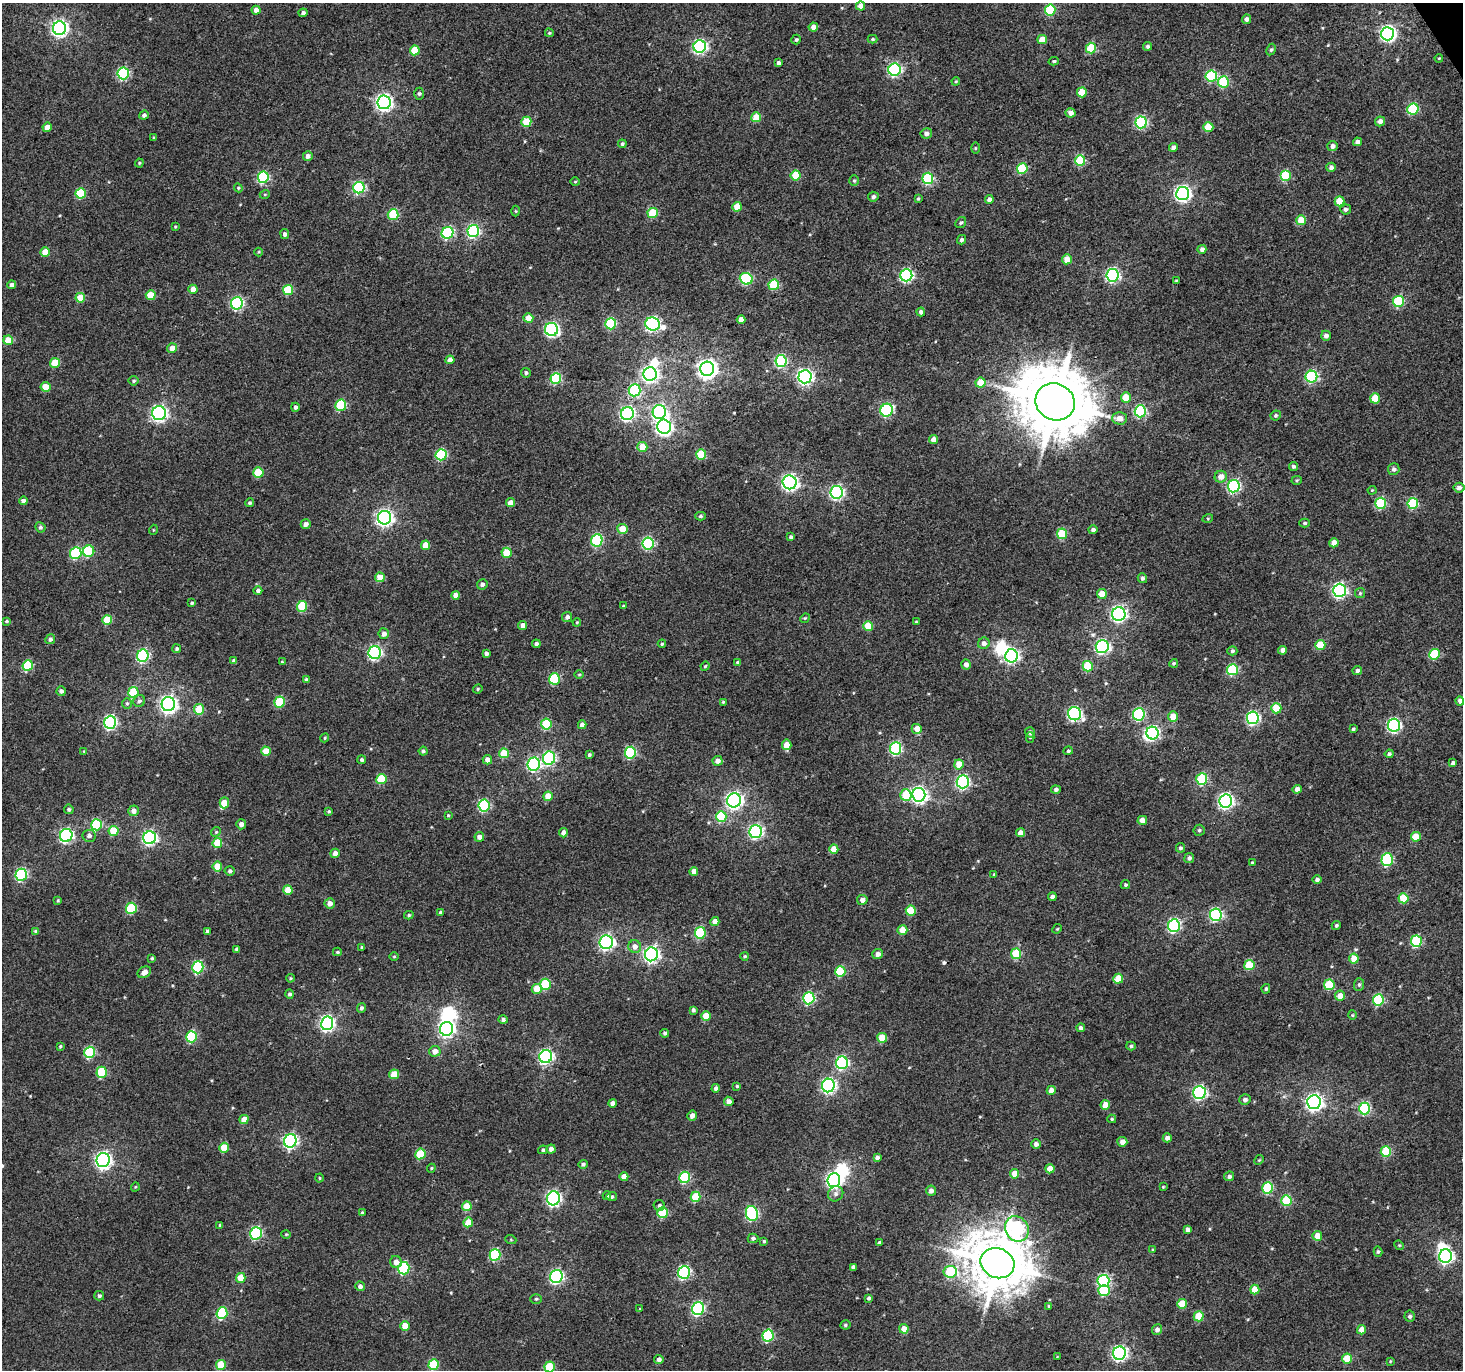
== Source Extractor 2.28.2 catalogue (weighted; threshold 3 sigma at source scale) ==
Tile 10 of 4 x 4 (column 2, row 3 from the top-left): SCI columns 1483-2943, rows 1558-2925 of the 5883 x 5787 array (HDU 1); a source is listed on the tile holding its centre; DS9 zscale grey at full resolution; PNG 1465 x 1372 px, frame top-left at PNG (2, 3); each listed source drawn as its Kron ellipse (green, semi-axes under 4 px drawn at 4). Shown black and unused: <1% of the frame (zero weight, under 3 of 4 exposures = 2% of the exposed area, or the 3 px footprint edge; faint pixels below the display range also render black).
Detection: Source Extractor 2.28.2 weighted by HDU 2 'WHT'; one run over the whole footprint, this tile lists its part. Background 0.00159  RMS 0.0052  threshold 0.0235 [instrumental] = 3 sigma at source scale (4.5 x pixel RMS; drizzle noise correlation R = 1.50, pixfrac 1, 0.0396/0.0396 arcsec/px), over >= 5 px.
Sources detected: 475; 6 inside a brighter object's white glare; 1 cosmic-ray / hot-pixel residue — neither listed nor drawn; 1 inside a brighter listed object's ellipse — not listed separately; the other 467 listed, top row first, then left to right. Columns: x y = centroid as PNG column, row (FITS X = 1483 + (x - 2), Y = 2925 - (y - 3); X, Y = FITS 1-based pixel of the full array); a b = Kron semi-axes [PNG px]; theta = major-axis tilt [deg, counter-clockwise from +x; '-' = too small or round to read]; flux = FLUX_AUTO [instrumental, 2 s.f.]
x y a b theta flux
861 6 4 4 - 4.6
256 10 4 4 - 3.4
1050 10 5 5 - 34
303 13 4 4 - 1.4
1246 19 5 4 - 1.9
813 27 4 4 - 3
59 28 7 6 - 190
549 33 4 3 - 0.59
1387 34 6 6 - 160
873 39 5 4 - 0.66
1042 39 5 4 - 7.5
796 40 5 4 - 0.91
1148 46 4 4 - 1.2
700 47 6 6 - 110
1091 48 5 5 - 22
415 50 5 5 - 15
1271 50 6 4 62 0.81
1439 58 4 3 - 0.44
1054 61 5 4 - 0.81
778 63 4 3 - 1.6
894 70 6 6 - 82
123 73 6 5 - 58
1211 76 5 5 - 39
956 81 4 3 - 0.53
1223 82 6 5 - 30
1082 92 5 5 - 12
419 94 6 5 - 1
384 102 7 6 - 180
1413 109 6 5 - 38
1070 113 5 4 - 2.9
144 115 5 4 - 1.5
756 117 5 5 - 10
1380 121 5 5 - 2.6
526 122 5 5 - 17
1141 122 6 5 - 64
47 127 4 4 - 4.2
1208 127 5 5 - 16
926 133 5 5 - 2
154 138 3 3 - 0.64
1357 142 4 4 - 2.2
622 144 4 4 - 0.92
1332 146 5 5 - 1.8
1173 147 4 4 - 1.8
975 148 5 3 - 0.54
308 156 5 5 - 1.9
1080 160 5 5 - 26
139 163 4 4 - 0.49
1331 167 5 4 - 2
1022 168 5 5 - 29
796 175 5 5 - 17
1285 176 5 5 - 30
263 177 6 5 - 56
928 178 5 5 - 42
854 181 5 4 - 0.7
575 182 5 3 - 0.44
238 188 4 4 - 0.62
359 188 6 5 - 56
81 193 5 5 - 24
1183 193 7 6 - 150
265 194 5 3 - 0.46
873 197 5 5 - 1.5
918 199 4 3 - 0.6
989 200 4 4 - 2.8
1340 201 5 5 - 10
737 207 5 4 - 8.7
1346 209 5 5 - 1.3
516 211 5 3 - 0.52
653 213 5 5 - 20
393 215 5 5 - 26
1301 220 5 5 - 11
961 222 6 5 - 0.87
175 227 4 3 - 0.53
473 231 6 6 - 74
448 233 6 5 - 57
285 234 5 4 - 1.5
961 240 5 4 - 1.2
1202 249 4 4 - 2.1
45 252 5 4 - 7.3
259 252 4 4 - 0.49
1067 259 5 5 - 6
906 275 6 6 - 86
1113 275 6 6 - 100
746 279 6 5 - 46
1176 280 4 2 - 0.39
12 285 4 4 - 2
774 285 5 5 - 26
193 289 4 4 - 4
288 290 5 5 - 20
151 295 5 5 - 11
80 298 5 5 - 12
1398 301 5 5 - 38
237 303 6 6 - 78
921 312 4 4 - 1.6
528 318 5 5 - 7.5
741 320 4 4 - 4
611 324 5 5 - 36
653 324 7 6 - 110
551 329 6 6 - 95
1326 336 5 5 - 2.3
8 340 5 4 - 11
172 348 5 5 - 4.2
450 360 4 4 - 3.7
781 361 6 5 - 62
55 363 5 5 - 14
707 369 7 7 - 310
526 373 5 4 - 1.1
650 374 7 6 - 160
805 377 6 6 - 150
1311 377 6 6 - 63
556 378 5 5 - 36
134 381 5 5 - 0.94
980 383 5 5 - 10
45 387 5 5 - 10
634 390 6 6 - 44
1126 397 5 5 - 9
1375 398 5 5 - 12
1055 402 20 18 -28 4200
341 405 6 5 - 34
295 407 4 4 - 1.3
887 410 6 6 - 60
1140 411 6 5 - 61
659 412 7 6 - 110
159 413 7 7 - 140
627 414 6 6 - 99
1276 415 5 4 - 0.89
1119 418 7 6 - 4.3
664 427 7 7 - 180
934 440 4 4 - 4.5
642 447 5 5 - 8.8
701 454 5 5 - 19
441 455 6 5 - 44
1293 466 4 4 - 1.1
1394 469 6 6 - 1.4
258 472 5 5 - 19
1221 477 6 6 - 4.3
1297 480 5 4 - 0.63
790 482 7 6 - 170
1234 486 6 6 - 78
1459 488 5 5 - 2
1372 490 4 4 - 0.51
837 492 6 6 - 99
23 501 4 4 - 1.9
250 503 4 4 - 0.9
510 503 4 4 - 5.6
1381 503 6 5 - 40
1413 503 5 5 - 35
700 516 5 4 - 0.88
385 518 7 6 - 190
1208 518 5 3 - 0.55
1305 523 5 4 - 0.81
306 524 5 4 - 2.1
40 527 5 5 - 1.1
622 529 5 5 - 7.2
153 530 5 3 - 0.43
1093 530 5 4 - 1.5
1062 534 5 5 - 24
791 537 4 3 - 1.3
597 540 6 5 - 48
648 543 6 5 - 55
1334 543 5 4 - 4.3
426 545 4 4 - 7.1
89 551 6 5 - 28
76 553 6 5 - 46
506 553 5 5 - 12
380 577 5 5 - 9.3
1142 578 5 4 - 1.1
482 584 5 5 - 1.7
1339 590 6 6 - 120
258 591 4 4 - 1.6
1360 593 5 5 - 0.76
1102 594 5 5 - 7.4
455 595 4 4 - 3.2
192 603 4 3 - 0.81
302 606 5 5 - 23
623 606 4 3 - 0.48
1119 614 7 6 - 140
567 617 5 5 - 1.8
805 618 5 4 - 0.51
107 620 5 5 - 16
6 621 4 3 - 0.68
577 622 4 3 - 0.51
916 622 4 3 - 0.5
523 625 4 4 - 3.7
868 626 5 5 - 12
384 634 5 5 - 2.8
50 639 5 4 - 1.3
984 643 6 5 - 2.5
536 644 4 4 - 1.2
662 644 4 4 - 0.76
1320 645 5 5 - 14
1102 647 6 6 - 110
177 649 4 4 - 0.98
1283 650 4 4 - 2.5
1232 651 5 4 - 1
375 653 6 6 - 97
486 653 4 3 - 1.3
1435 654 5 5 - 28
143 656 6 5 - 65
1011 656 6 6 - 120
234 661 4 4 - 1.3
282 662 4 4 - 0.45
738 662 4 3 - 1.2
1174 663 4 4 - 0.81
966 665 5 4 - 2.5
28 666 5 5 - 29
705 666 5 4 - 0.59
1088 666 5 5 - 23
1232 670 5 5 - 38
1357 670 5 4 - 1.1
579 675 5 3 - 0.49
554 679 5 5 - 28
306 680 4 4 - 0.97
478 689 5 4 - 0.71
61 691 5 4 - 1.4
133 692 5 5 - 20
139 701 6 5 - 1.3
1460 701 4 4 - 2.5
279 702 5 5 - 26
723 702 3 3 - 0.56
127 703 5 5 - 0.84
168 704 7 6 - 200
1276 708 5 5 - 14
199 709 5 5 - 13
1074 714 7 6 - 100
1139 714 6 6 - 57
1173 717 5 5 - 8
1253 718 6 6 - 83
110 722 6 6 - 91
546 724 5 5 - 26
582 725 4 4 - 2.8
1394 725 6 6 - 100
917 729 5 5 - 5.2
1353 729 4 3 - 0.91
1030 732 5 5 - 1.4
1152 733 6 6 - 87
1030 737 5 4 - 0.6
325 738 4 4 - 0.63
787 745 5 4 - 8.1
896 748 6 5 - 57
84 751 4 4 - 0.44
266 751 5 4 - 10
423 751 4 4 - 0.9
1068 751 5 4 - 0.82
504 753 5 5 - 13
630 753 6 5 - 49
1389 754 4 3 - 0.88
589 755 4 3 - 0.89
549 758 6 6 - 72
362 760 4 4 - 1
487 760 5 4 - 3.7
718 761 5 4 - 3
1453 763 4 4 - 1.3
534 764 6 6 - 88
959 764 5 4 - 9.4
381 779 5 5 - 17
1202 779 6 5 - 37
963 782 6 6 - 92
1056 789 5 4 - 1.4
1297 789 4 4 - 2.4
906 795 5 5 - 20
919 795 7 6 - 170
548 796 5 4 - 8.1
734 800 7 7 - 160
1226 801 7 6 - 150
224 803 5 4 - 7.6
484 805 6 5 - 51
69 809 5 4 - 1.1
133 811 5 5 - 2.7
329 811 4 3 - 0.65
448 815 4 4 - 0.51
721 816 5 5 - 24
1142 820 4 4 - 3.9
241 824 5 5 - 2.4
97 825 5 5 - 36
1199 830 5 5 - 0.93
113 831 5 5 - 13
216 832 5 4 - 0.68
756 832 6 6 - 97
563 833 4 4 - 2.1
1020 833 4 4 - 3.4
66 835 6 6 - 100
89 836 6 6 - 1.9
479 837 5 4 - 2.3
1416 837 5 5 - 8.8
150 838 6 6 - 120
217 843 5 5 - 14
1180 848 5 4 - 1.1
834 849 4 4 - 8.3
335 853 4 4 - 3.1
1189 858 5 5 - 1.5
1387 860 6 5 - 47
1252 863 3 3 - 0.5
217 867 5 5 - 10
230 871 5 4 - 1.2
694 871 4 4 - 3.3
994 874 4 3 - 0.67
21 875 6 5 - 62
1317 880 4 4 - 1.4
1125 885 5 4 - 0.8
288 890 5 4 - 9.1
1052 897 4 4 - 1.7
1403 898 5 5 - 16
58 900 4 3 - 0.61
862 900 5 5 - 3
330 903 5 5 - 3
131 908 5 5 - 28
911 911 5 5 - 16
440 912 4 4 - 0.79
409 915 5 4 - 0.74
1216 915 6 6 - 73
715 922 4 4 - 4.3
1174 926 6 6 - 80
1336 926 4 4 - 0.85
1057 929 5 4 - 0.54
902 930 5 4 - 7.6
36 931 4 3 - 1.3
207 931 4 3 - 0.96
700 933 6 5 - 34
1416 941 6 5 - 36
606 942 7 6 - 130
635 947 6 6 - 3.1
362 948 4 3 - 1.1
237 949 4 3 - 1.4
337 952 4 4 - 0.67
651 954 7 6 - 160
878 954 5 5 - 2.7
1016 954 5 5 - 25
394 956 5 3 - 0.51
745 956 4 3 - 0.64
152 958 4 4 - 0.8
1354 959 5 5 - 7.6
1249 965 5 5 - 16
198 967 6 5 - 47
144 972 7 5 29 3.2
840 972 5 5 - 27
290 978 4 3 - 0.63
1118 979 5 5 - 11
545 984 5 5 - 23
1329 985 5 5 - 22
1359 985 6 5 - 1.1
537 989 5 5 - 9.4
1266 989 5 4 - 0.79
290 994 5 4 - 1.2
1340 996 5 5 - 5.2
809 998 6 5 - 54
1378 1000 6 5 - 35
361 1008 5 4 - 1.1
693 1010 4 3 - 1.3
1352 1015 4 4 - 0.53
706 1016 5 4 - 10
503 1020 4 4 - 1.6
327 1023 7 6 - 140
1081 1028 4 4 - 1.6
447 1029 7 6 - 150
665 1033 4 4 - 1
191 1037 5 5 - 38
882 1038 5 5 - 12
60 1046 4 3 - 0.64
1131 1046 5 4 - 0.94
435 1051 5 5 - 4
90 1052 6 5 - 38
546 1057 6 6 - 120
842 1063 6 6 - 73
102 1072 5 5 - 25
394 1074 5 5 - 11
828 1085 7 6 - 120
737 1086 4 4 - 0.68
716 1088 4 4 - 1.8
1051 1090 4 4 - 3.4
1199 1092 6 6 - 93
1245 1100 5 5 - 1.8
729 1101 5 4 - 2.6
1314 1102 7 6 - 200
613 1103 4 4 - 2.7
1105 1105 5 4 - 6.1
1365 1108 6 5 - 51
692 1115 5 4 - 3
1112 1119 4 4 - 0.76
244 1120 4 4 - 6.6
1167 1138 4 4 - 2.2
290 1141 7 6 - 110
1122 1142 5 5 - 3.5
1036 1144 5 5 - 2
224 1148 5 5 - 14
551 1149 5 4 - 2
543 1150 5 4 - 0.93
1386 1152 5 5 - 23
420 1154 5 5 - 17
877 1158 4 4 - 1.6
103 1160 7 6 - 190
1259 1160 5 4 - 0.56
583 1164 5 4 - 1.1
431 1168 4 4 - 0.53
1050 1169 4 4 - 6.5
1014 1174 5 4 - 6.9
1229 1176 5 4 - 1.5
624 1177 4 4 - 4.2
685 1177 6 5 - 36
319 1178 4 4 - 0.58
834 1180 7 6 - 160
135 1187 5 3 - 0.42
1163 1187 4 3 - 0.41
1268 1188 5 5 - 33
931 1191 5 5 - 2.2
836 1194 8 7 - 2
607 1196 4 4 - 0.82
612 1197 5 4 - 1
695 1197 5 5 - 16
553 1198 7 6 - 120
1286 1201 5 5 - 23
659 1205 6 5 - 1.2
467 1206 5 5 - 9.4
362 1213 4 4 - 0.83
663 1213 5 5 - 22
752 1213 8 6 -74 72
468 1222 5 4 - 9.8
220 1225 4 4 - 0.69
1017 1229 13 11 -60 91
1188 1230 4 4 - 2.1
256 1233 6 5 - 59
286 1234 4 4 - 0.52
1317 1236 5 4 - 5.4
753 1238 5 4 - 1.2
511 1240 5 3 - 0.47
764 1241 4 4 - 0.65
879 1242 3 3 - 0.89
1399 1245 5 4 - 0.56
1153 1249 4 3 - 0.49
1378 1252 5 4 - 0.78
495 1255 6 5 - 40
1445 1256 7 6 - 130
396 1262 6 6 - 3.5
997 1263 17 14 -23 2700
853 1267 4 4 - 1.7
404 1268 6 5 - 51
684 1272 6 5 - 73
950 1272 7 6 - 26
556 1276 6 6 - 100
241 1278 5 4 - 9.6
1103 1281 6 6 - 77
360 1286 5 5 - 2.2
1255 1290 5 4 - 8.7
1104 1291 5 5 - 26
99 1296 5 4 - 1.1
868 1298 4 4 - 1.1
536 1299 6 5 - 0.95
1182 1304 5 5 - 10
1049 1306 4 3 - 0.6
698 1308 6 6 - 81
640 1309 4 3 - 0.37
222 1313 6 5 - 38
1199 1316 5 5 - 14
1410 1316 5 5 - 1.4
845 1325 5 4 - 0.95
405 1326 4 4 - 9.1
904 1329 5 4 - 6.4
1157 1330 5 5 - 2.3
1362 1330 5 4 - 6.9
768 1336 6 5 - 48
1119 1353 7 6 - 130
1057 1357 4 3 - 0.38
1347 1358 5 5 - 13
659 1359 5 4 - 2.2
1390 1361 4 3 - 0.45
221 1365 5 5 - 15
434 1365 5 5 - 23
550 1367 5 5 - 19
Overlapping masked pixels (flux is a lower limit): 1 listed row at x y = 1055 402
Isophote crosses this tile's border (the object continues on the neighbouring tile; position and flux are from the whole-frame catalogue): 1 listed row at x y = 550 1367